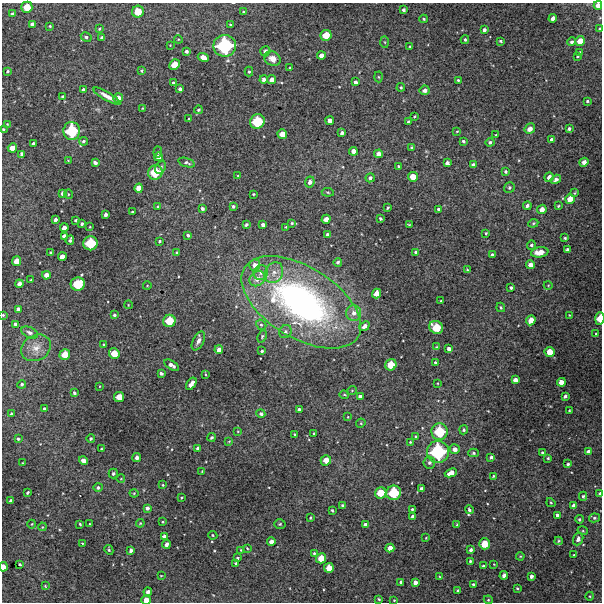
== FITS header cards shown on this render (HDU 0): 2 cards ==
NAXIS1  =                  600 / Width of image
NAXIS2  =                  600 / Height of image

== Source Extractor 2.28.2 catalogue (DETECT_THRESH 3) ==
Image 600 x 600 px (HDU 0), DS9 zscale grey, 1 PNG px = 1 image px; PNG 604 x 604 px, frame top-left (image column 1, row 600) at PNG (2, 3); each listed source drawn as its Kron ellipse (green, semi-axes under 4 px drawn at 4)
Background 4690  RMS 230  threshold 688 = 3 sigma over >= 5 px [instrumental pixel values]
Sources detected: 320; all 320 listed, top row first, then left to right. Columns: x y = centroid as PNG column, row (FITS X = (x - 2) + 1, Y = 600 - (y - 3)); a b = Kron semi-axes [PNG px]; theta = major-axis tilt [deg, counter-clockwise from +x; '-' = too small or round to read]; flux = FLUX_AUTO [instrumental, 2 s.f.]
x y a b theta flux
598 5 4 4 - 9.8e+04
27 7 5 5 - 2.7e+05
403 10 4 3 - 3.8e+04
138 12 6 6 - 2.9e+05
244 12 3 2 - 1.8e+04
12 14 4 3 - 2.7e+04
553 18 4 3 - 9.0e+04
424 19 4 3 - 1.9e+04
32 24 4 4 - 6.3e+04
230 25 3 3 - 1.6e+04
50 26 3 3 - 1.6e+04
99 29 4 3 - 1.9e+04
600 29 4 3 - 1.9e+04
484 30 4 4 - 4.3e+04
326 35 5 5 - 2.6e+05
86 37 5 4 - 3.9e+04
102 38 4 3 - 5.1e+04
178 39 4 3 - 1.3e+04
465 40 4 3 - 2.3e+04
500 41 4 3 - 2.2e+04
580 41 5 5 - 1.9e+05
385 42 6 4 -87 1.9e+04
572 42 4 4 - 3.8e+04
170 45 3 3 - 9.1e+03
225 46 11 11 - 1.3e+06
410 46 3 2 - 1.6e+04
186 51 3 3 - 3.8e+04
265 51 5 5 - 5.9e+04
580 52 4 3 - 2.0e+04
321 56 4 4 - 9.9e+04
577 56 4 3 - 1.9e+04
203 57 6 4 -26 1.1e+05
272 59 9 7 -30 1.2e+05
175 64 5 5 - 2.3e+05
290 68 3 2 - 1.1e+04
8 71 3 3 - 2.0e+04
141 71 3 3 - 2.1e+04
249 72 5 4 - 2.1e+04
379 77 5 3 - 1.7e+04
264 79 4 4 - 6.3e+04
272 79 4 4 - 8.9e+04
458 80 3 3 - 1.7e+04
355 82 3 3 - 4.3e+04
173 83 3 3 - 3.4e+04
401 87 4 4 - 2.3e+04
180 89 4 3 - 4.4e+04
83 90 4 3 - 3.8e+04
424 90 5 4 - 7.1e+04
107 96 15 4 -30 1.0e+05
63 97 3 3 - 2.3e+04
118 98 5 4 - 1.1e+05
587 101 3 3 - 2.2e+04
142 108 3 2 - 1.0e+04
198 110 4 3 - 2.4e+04
414 116 3 2 - 1.3e+04
189 119 3 2 - 1.3e+04
330 121 4 4 - 8.1e+04
257 122 7 7 - 5.6e+05
408 122 4 3 - 2.4e+04
7 124 4 4 - 1.2e+04
3 129 3 3 - 2.0e+04
530 129 6 4 49 1.1e+05
569 129 3 3 - 3.7e+04
72 131 9 8 - 6.9e+05
457 131 4 2 - 1.2e+04
342 133 4 3 - 4.6e+04
282 134 5 4 - 1.4e+05
496 135 3 3 - 1.3e+04
551 140 4 3 - 5.7e+04
83 141 4 4 - 2.7e+04
463 141 4 3 - 2.4e+04
490 142 4 4 - 3.2e+04
33 143 3 3 - 3.0e+04
411 147 4 3 - 1.7e+04
12 148 4 4 - 1.3e+05
353 151 4 4 - 8.2e+04
158 152 5 4 - 1.7e+04
22 154 4 4 - 5.4e+04
378 154 4 4 - 8.8e+04
158 157 4 4 - 8.1e+04
68 160 4 2 - 1.1e+04
584 162 5 4 - 9.3e+04
95 163 4 3 - 5.5e+04
187 163 8 4 -18 3.6e+04
447 163 4 4 - 5.7e+04
473 165 4 3 - 4.3e+04
399 166 3 3 - 2.1e+04
161 167 7 5 68 3.7e+04
506 171 4 3 - 2.9e+04
155 172 7 7 - 4.7e+05
238 176 4 3 - 1.4e+04
413 177 5 5 - 1.9e+05
549 177 5 4 - 7.5e+04
370 178 5 4 - 4.3e+04
556 179 5 4 - 3.9e+04
310 182 5 4 - 6.9e+04
139 188 4 4 - 1.3e+05
509 188 5 5 - 2.9e+04
328 192 6 4 -7 2.3e+04
63 193 4 4 - 6.9e+04
575 193 4 3 - 1.5e+04
68 194 5 3 - 1.3e+04
254 194 3 2 - 1.6e+04
570 199 5 4 - 1.5e+05
233 206 3 3 - 3.0e+04
527 206 4 4 - 4.0e+04
558 206 3 3 - 1.9e+04
158 207 4 3 - 2.3e+04
388 208 3 2 - 1.7e+04
202 209 4 4 - 3.9e+04
439 209 3 3 - 3.2e+04
542 209 5 4 - 1.1e+05
132 212 3 3 - 2.2e+04
105 214 3 3 - 4.9e+04
380 218 3 3 - 2.6e+04
326 219 4 4 - 1.1e+05
55 220 4 3 - 4.5e+04
76 220 3 3 - 2.7e+04
292 223 3 3 - 1.6e+04
533 223 5 4 - 1.8e+04
82 224 3 3 - 2.8e+04
246 225 4 3 - 3.2e+04
263 225 4 4 - 5.3e+04
409 225 4 2 - 1.3e+04
90 227 2 2 - 9.5e+03
286 227 3 2 - 1.4e+04
64 228 4 4 - 1.0e+05
486 233 3 3 - 1.9e+04
188 235 4 3 - 3.0e+04
328 235 4 3 - 6.1e+04
64 236 4 4 - 6.7e+04
565 238 4 3 - 2.1e+04
70 240 4 3 - 3.3e+04
159 241 3 3 - 2.1e+04
90 243 7 7 - 5.4e+05
531 245 4 4 - 3.1e+04
567 250 4 4 - 5.6e+04
177 252 3 3 - 1.5e+04
416 252 4 3 - 4.4e+04
540 252 9 5 9 1.8e+05
51 253 4 3 - 3.7e+04
492 255 3 3 - 4.2e+04
62 257 4 4 - 1.1e+05
17 261 5 4 - 1.5e+05
338 262 4 4 - 2.5e+04
255 265 5 5 - 1.0e+05
530 265 4 4 - 9.5e+04
467 270 4 3 - 1.5e+04
261 273 8 7 - 7.0e+04
274 273 11 8 61 1.2e+05
46 275 4 4 - 1.0e+05
257 279 8 7 - 1.0e+05
31 280 3 2 - 1.2e+04
19 284 4 4 - 8.8e+04
78 284 7 6 - 5.0e+05
548 285 4 3 - 1.2e+04
147 286 4 3 - 1.1e+04
511 287 3 3 - 2.6e+04
376 293 5 4 - 1.4e+05
441 301 2 2 - 1.2e+04
301 302 66 35 -32 5.8e+06
128 305 4 3 - 1.0e+04
501 307 5 4 - 2.2e+04
18 309 4 4 - 6.6e+04
354 313 8 7 - 9.7e+04
3 315 3 3 - 1.5e+04
114 315 4 3 - 2.9e+04
569 315 3 2 - 9.2e+03
600 319 6 4 85 2.3e+05
531 320 5 4 - 1.4e+05
169 321 6 6 - 3.6e+05
15 324 4 3 - 3.8e+04
261 325 5 4 - 2.6e+04
364 326 6 4 40 7.7e+04
436 327 7 6 - 3.6e+05
285 332 7 6 - 4.0e+04
30 333 9 5 -25 5.0e+04
596 334 3 3 - 1.6e+04
262 336 6 4 65 2.2e+04
198 341 10 5 63 6.8e+04
104 345 3 3 - 1.9e+04
436 347 4 3 - 1.4e+04
36 348 15 12 30 1.7e+05
449 349 4 4 - 6.8e+04
219 350 4 4 - 6.9e+04
262 351 3 3 - 2.5e+04
550 352 5 5 - 2.0e+05
114 354 5 5 - 2.4e+05
65 355 5 5 - 2.5e+05
435 363 3 3 - 2.7e+04
171 365 8 4 -30 7.3e+04
391 365 6 5 - 2.8e+05
161 373 3 3 - 3.2e+04
205 374 4 2 - 1.3e+04
515 380 4 4 - 8.8e+04
561 382 4 4 - 1.2e+05
438 383 4 3 - 1.1e+04
22 384 4 4 - 2.9e+04
191 384 7 3 54 1.1e+05
100 386 3 2 - 8.9e+03
352 390 5 3 - 1.3e+04
74 393 4 3 - 2.8e+04
344 395 5 2 - 1.4e+04
360 396 4 3 - 4.4e+04
565 396 4 3 - 4.1e+04
119 397 5 5 - 1.9e+05
44 409 3 3 - 2.4e+04
299 410 3 3 - 3.9e+04
569 410 2 2 - 1.2e+04
11 414 3 3 - 1.7e+04
261 414 4 4 - 3.9e+04
348 417 4 3 - 1.1e+04
361 423 5 4 - 1.6e+04
464 430 4 4 - 2.6e+04
238 431 3 2 - 1.1e+04
440 432 8 8 - 5.5e+05
314 433 3 2 - 1.4e+04
295 434 3 3 - 2.1e+04
415 436 3 3 - 1.5e+04
212 437 4 3 - 3.1e+04
91 438 4 3 - 2.6e+04
18 439 3 3 - 2.1e+04
229 441 4 3 - 1.2e+04
410 442 3 3 - 1.5e+04
198 448 4 4 - 6.5e+04
101 449 3 2 - 1.3e+04
455 449 5 5 - 8.5e+04
438 452 11 11 - 1.1e+06
542 452 3 2 - 1.7e+04
589 452 4 4 - 7.0e+04
473 453 5 4 - 2.6e+04
491 457 3 3 - 3.6e+04
137 458 4 3 - 5.7e+04
548 458 3 3 - 1.7e+04
326 460 5 5 - 1.7e+05
83 461 4 4 - 8.7e+04
22 463 3 2 - 1.1e+04
429 463 6 6 - 3.9e+04
568 464 3 3 - 2.6e+04
202 471 3 3 - 1.1e+04
451 473 6 4 23 1.2e+05
113 474 5 4 - 3.2e+04
493 476 3 2 - 1.4e+04
121 479 4 3 - 1.1e+04
163 485 3 3 - 1.4e+04
98 487 4 4 - 3.3e+04
421 489 4 3 - 4.3e+04
28 493 4 3 - 2.4e+04
134 493 4 4 - 1.6e+04
381 493 6 5 - 2.7e+05
394 493 7 7 - 5.4e+05
600 493 3 3 - 2.7e+04
583 496 4 3 - 2.6e+04
181 498 3 2 - 1.4e+04
11 501 4 3 - 6.0e+04
551 503 5 4 - 1.6e+04
342 505 3 3 - 1.9e+04
574 506 4 4 - 9.1e+04
147 508 4 4 - 4.7e+04
412 509 3 3 - 2.2e+04
332 510 3 3 - 2.3e+04
469 510 4 4 - 3.0e+04
558 515 4 4 - 6.2e+04
413 516 4 4 - 6.3e+04
310 518 3 2 - 1.6e+04
594 518 5 4 - 2.5e+04
579 519 4 4 - 2.4e+04
163 522 3 3 - 1.4e+04
140 523 4 3 - 1.5e+04
32 524 4 3 - 1.1e+04
80 524 3 3 - 1.7e+04
90 524 3 3 - 1.4e+04
280 524 6 5 - 2.2e+04
365 524 4 3 - 5.1e+04
457 525 3 2 - 1.4e+04
42 527 4 3 - 1.3e+04
583 531 5 3 - 1.5e+04
213 535 5 4 - 1.7e+04
164 536 4 3 - 4.9e+04
426 538 3 2 - 9.3e+03
578 539 7 5 66 6.8e+04
558 541 4 4 - 2.0e+04
271 542 4 4 - 8.9e+04
82 543 3 2 - 1.0e+04
166 544 4 3 - 6.0e+04
485 544 5 5 - 2.5e+05
247 548 3 2 - 1.4e+04
390 548 4 4 - 1.1e+05
109 550 5 4 - 2.4e+04
131 550 4 3 - 5.3e+04
241 550 3 3 - 1.3e+04
471 550 4 3 - 4.3e+04
314 553 4 4 - 1.9e+04
574 555 3 3 - 1.7e+04
520 556 4 3 - 1.4e+04
237 558 4 3 - 2.3e+04
321 558 5 5 - 2.2e+05
470 561 3 3 - 1.9e+04
20 564 3 3 - 2.0e+04
236 564 4 3 - 2.8e+04
494 564 3 3 - 1.1e+04
483 566 3 3 - 2.0e+04
3 567 4 3 - 1.1e+05
329 568 5 4 - 1.7e+05
504 575 4 4 - 6.5e+04
161 576 3 2 - 1.0e+04
531 576 4 3 - 4.9e+04
440 577 4 3 - 1.3e+04
401 582 4 3 - 3.4e+04
415 582 4 4 - 7.3e+04
473 584 4 3 - 2.2e+04
45 586 3 2 - 1.3e+04
517 588 3 3 - 1.8e+04
457 590 3 2 - 1.6e+04
148 592 4 3 - 6.2e+04
590 596 4 3 - 1.4e+04
379 599 3 2 - 1.6e+04
146 600 5 4 - 1.5e+05
394 600 3 3 - 1.2e+04
488 600 4 4 - 1.8e+04
At the frame edge (FLAGS 8, measured only in part): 9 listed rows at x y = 598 5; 27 7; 600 29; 3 129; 3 315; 600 319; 600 493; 3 567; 146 600

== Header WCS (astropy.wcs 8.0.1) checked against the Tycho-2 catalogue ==
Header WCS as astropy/WCSLIB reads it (CRVAL/CRPIX/CD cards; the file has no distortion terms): RA---TAN/DEC--TAN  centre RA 21:44:16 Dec -75:07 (326.07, -75.11 deg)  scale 2 arcsec/px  FOV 20.0' x 20.0'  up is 0 deg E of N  parity normal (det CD < 0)
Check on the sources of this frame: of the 60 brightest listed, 7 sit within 3.0 arcsec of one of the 7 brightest Tycho-2 stars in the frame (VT <= 11.62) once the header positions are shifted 0.28 arcsec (0.11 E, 0.26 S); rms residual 1.34 arcsec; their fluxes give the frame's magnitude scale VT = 25.43 - 2.5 log10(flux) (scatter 0.23 mag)
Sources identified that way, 7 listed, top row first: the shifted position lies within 3.0 arcsec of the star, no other Tycho-2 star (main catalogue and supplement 1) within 6.0 arcsec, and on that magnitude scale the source's flux lands within +1.5 / -3 mag of the star's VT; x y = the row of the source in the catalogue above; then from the Tycho-2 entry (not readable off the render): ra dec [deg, ICRS J2000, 3 dp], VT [Tycho-2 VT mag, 2 dp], TYC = Tycho-2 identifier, HIP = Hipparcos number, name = IAU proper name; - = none
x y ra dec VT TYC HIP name
225 46 326.232 -74.969 9.91 9335-24-1 - -
257 122 326.162 -75.011 11.23 9474-295-1 - -
155 172 326.382 -75.039 11.62 9474-569-1 - -
90 243 326.523 -75.078 11.10 9474-219-1 - -
600 319 325.419 -75.120 11.40 9474-279-1 - -
440 432 325.768 -75.183 11.38 9474-535-1 - -
438 452 325.771 -75.194 10.24 9474-297-1 - -